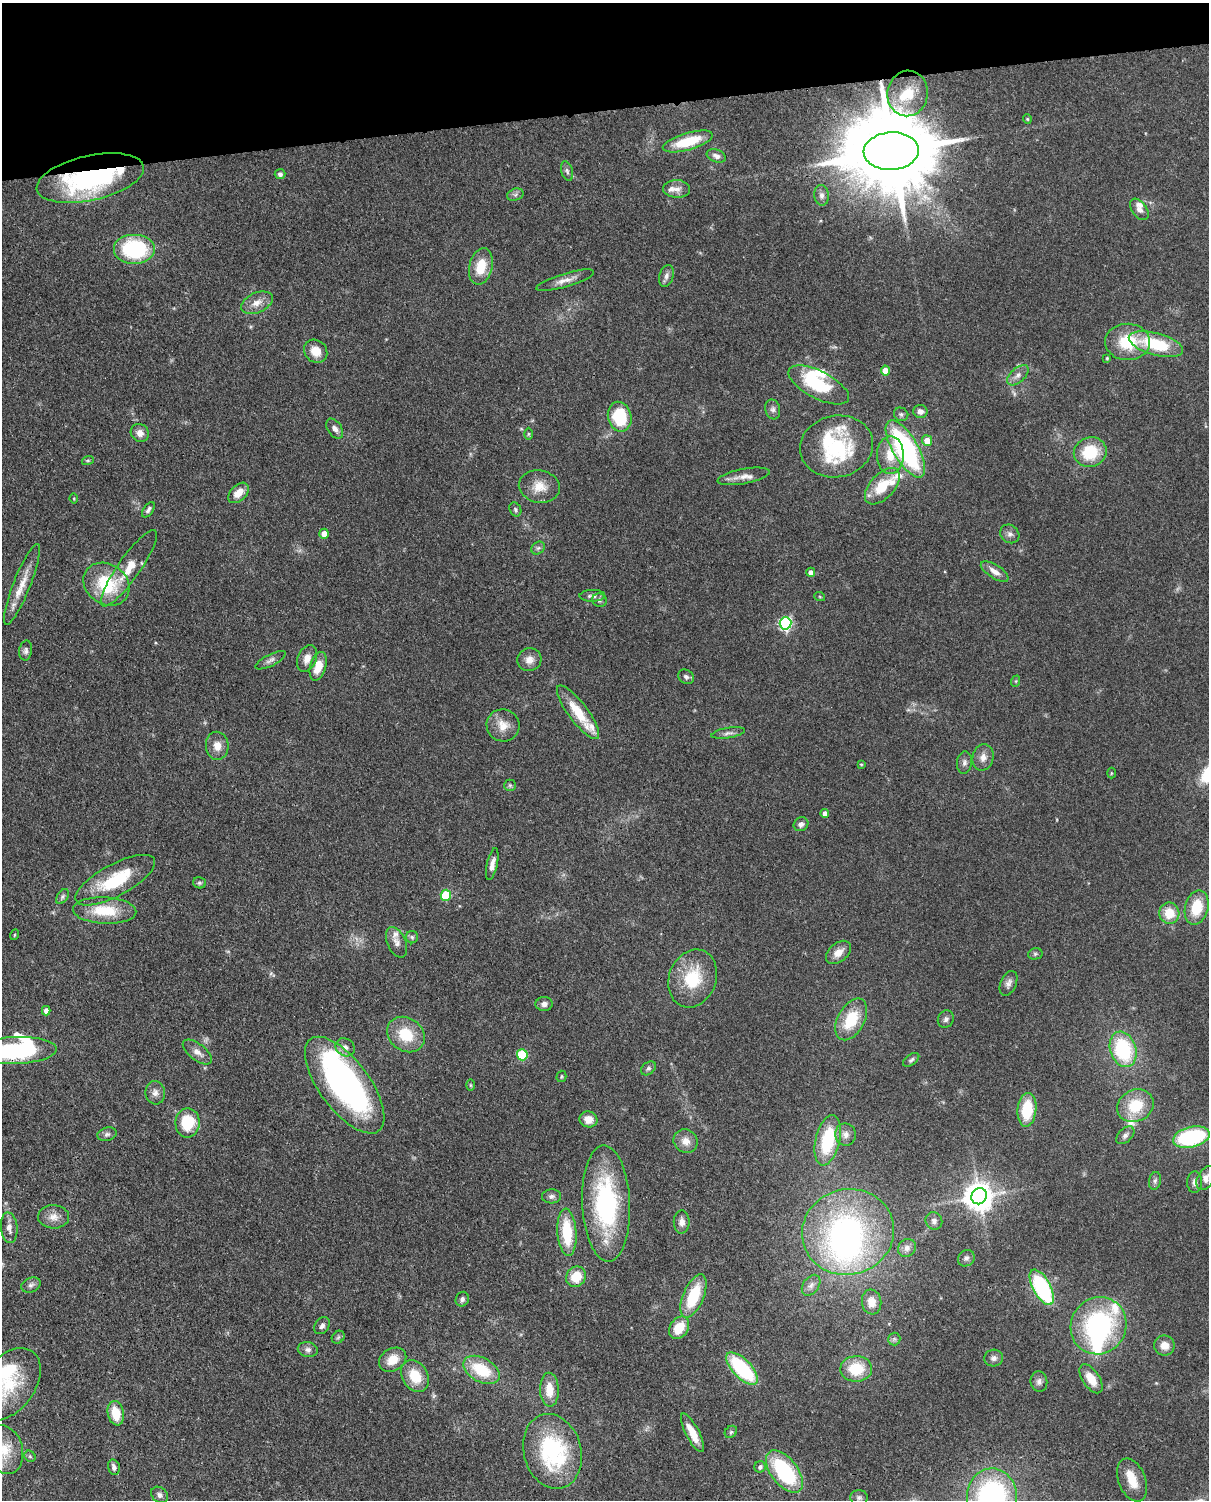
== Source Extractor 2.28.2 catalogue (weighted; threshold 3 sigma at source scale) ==
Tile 3 of 4 x 3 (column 3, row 1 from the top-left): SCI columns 2504-3710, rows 3150-4647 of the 5005 x 4918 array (HDU 1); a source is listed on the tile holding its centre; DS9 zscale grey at full resolution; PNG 1211 x 1502 px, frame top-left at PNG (2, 3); each listed source drawn as its Kron ellipse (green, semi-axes under 4 px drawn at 4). Shown black and unused: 7% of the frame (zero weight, under 3 of 4 exposures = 7% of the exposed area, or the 3 px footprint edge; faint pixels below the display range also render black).
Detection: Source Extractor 2.28.2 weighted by HDU 2 'WHT'; one run over the whole footprint, this tile lists its part. Background 0.109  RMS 0.0041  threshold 0.0184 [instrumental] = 3 sigma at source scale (4.5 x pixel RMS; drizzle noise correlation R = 1.50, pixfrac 1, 0.05/0.05 arcsec/px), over >= 5 px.
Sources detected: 190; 2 too faint to see at this stretch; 6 inside a brighter object's white glare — neither listed nor drawn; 16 inside a brighter listed object's ellipse — not listed separately; the other 166 listed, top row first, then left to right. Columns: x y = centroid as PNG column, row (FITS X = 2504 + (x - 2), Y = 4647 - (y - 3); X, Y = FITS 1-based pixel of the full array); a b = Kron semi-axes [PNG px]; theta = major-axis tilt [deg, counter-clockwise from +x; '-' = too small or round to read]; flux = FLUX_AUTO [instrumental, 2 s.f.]
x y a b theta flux
908 93 23 20 81 12
1027 119 5 4 - 0.43
688 141 26 8 16 15
891 151 27 19 4 7400
716 156 10 6 -21 1.9
567 171 10 5 -74 1.3
280 174 5 5 - 1.1
90 178 55 22 12 66
677 189 13 9 -2 2.7
515 195 8 6 18 1.2
821 195 10 7 -84 1.8
1139 209 12 7 -54 2.3
135 249 21 15 0 39
481 266 18 11 76 9.4
666 276 11 7 75 1.8
565 280 30 6 17 3.7
257 303 17 10 24 4.2
1127 342 22 18 -2 16
1156 344 28 11 -15 21
316 351 12 11 - 5.4
1107 358 4 4 - 0.42
885 371 5 4 - 6.4
1018 375 13 7 43 2.4
819 385 33 13 -27 23
773 409 10 7 -78 1.5
920 411 7 6 - 2.1
901 414 7 6 - 0.93
620 417 15 11 -76 19
335 429 11 7 -56 2.1
140 433 9 8 - 2.7
528 434 6 4 90 0.58
927 440 5 5 - 5.2
836 446 37 31 12 36
905 449 32 12 -60 73
1090 452 16 14 20 16
890 455 19 13 89 7.6
88 460 6 4 18 0.55
744 476 26 7 11 3.9
539 486 20 16 -10 6.5
882 486 22 12 47 12
238 493 12 8 45 5
74 499 5 3 - 0.38
515 509 7 5 -62 0.81
148 510 9 5 55 1.2
324 534 5 5 - 3.4
1010 534 10 8 -39 1.8
538 548 7 6 - 0.98
129 568 46 11 55 11
995 571 16 6 -33 3.2
811 572 4 4 - 2.5
22 584 43 8 68 7.7
106 584 24 20 -34 22
592 596 12 6 1 1.6
820 597 5 3 - 0.37
599 600 7 6 - 0.94
785 623 6 6 - 73
26 650 10 6 81 1.4
307 659 14 9 68 3.3
271 660 16 6 27 1.7
529 660 12 11 - 3.6
318 666 14 8 74 7.6
686 677 8 6 -33 1.2
1016 681 6 4 71 0.45
578 712 32 9 -53 12
503 725 16 16 - 5.8
728 733 17 5 9 1.7
217 746 14 11 -87 4.1
983 757 13 10 76 3.1
964 763 11 7 83 1.6
861 764 4 3 - 0.43
1111 773 5 3 - 0.43
510 785 6 5 - 0.74
825 813 4 4 - 2.1
801 824 7 6 - 1.5
492 864 16 5 77 2.7
115 880 44 16 28 22
199 883 6 6 - 0.81
446 895 5 5 - 22
63 897 8 5 55 1
1197 907 18 11 76 12
105 911 32 13 -3 15
1169 913 10 10 - 7.7
14 935 5 3 - 0.34
412 937 6 6 - 0.92
397 942 16 9 -65 2.8
838 952 14 9 40 4.2
1035 954 7 5 12 0.79
693 978 30 23 69 19
1008 983 13 8 66 2
544 1004 8 7 - 1.7
46 1011 5 4 - 2.5
851 1019 22 13 61 15
946 1019 9 7 56 1.4
406 1034 20 16 -36 13
345 1047 10 8 -38 2.2
1123 1049 18 13 -71 32
15 1050 42 13 2 47
197 1052 17 8 -38 3
522 1055 5 5 - 25
911 1060 9 5 36 0.95
648 1068 8 6 39 1
561 1076 6 5 - 0.53
345 1085 57 25 -53 120
470 1085 6 4 -89 0.54
155 1093 12 9 -81 2.4
1135 1106 19 15 28 14
1027 1110 17 9 84 15
588 1119 9 8 - 4.2
187 1123 14 12 89 16
107 1134 10 6 15 1.3
845 1134 11 10 - 2.7
1125 1135 11 6 43 1.6
1191 1137 19 10 13 41
828 1140 26 12 77 24
686 1141 12 11 - 4.1
1206 1178 13 8 60 2.7
1155 1181 9 6 80 1.2
1195 1182 10 7 87 1.8
552 1196 9 7 4 1.3
979 1196 8 7 - 550
606 1204 58 24 -87 57
54 1217 15 11 -1 3.9
934 1221 9 8 - 1.7
682 1222 11 8 88 2.5
9 1228 15 8 -84 2.9
567 1232 24 9 -86 18
848 1232 46 43 14 110
907 1248 9 8 - 1.9
966 1258 9 7 44 1.3
576 1277 10 9 - 8.6
31 1285 10 7 24 1.3
811 1285 11 8 54 2.1
1042 1287 19 8 -62 50
693 1296 23 10 67 18
462 1299 7 6 - 1.1
872 1302 12 9 -82 4.4
322 1326 9 7 54 1.5
1099 1326 29 27 58 59
679 1328 12 9 56 8.9
338 1337 7 5 45 0.82
894 1339 6 6 - 0.97
1164 1345 10 10 - 4.1
308 1349 10 7 -12 1.8
994 1358 9 8 - 1.7
393 1360 14 11 32 6.3
742 1369 20 9 -46 34
856 1369 16 13 2 13
481 1370 19 12 -29 16
415 1376 17 12 -59 10
1091 1379 16 8 -57 6.8
1039 1382 10 8 -84 1.8
8 1384 41 26 53 23
549 1390 17 9 -88 7
116 1413 12 8 -78 8.8
731 1432 7 5 45 0.79
692 1433 21 6 -63 7
4 1450 25 18 -72 11
552 1451 38 29 -74 47
30 1456 6 5 - 0.63
114 1467 8 5 -75 1.7
760 1467 6 5 - 1.3
784 1471 25 13 -52 37
1132 1480 22 13 -69 7.6
160 1495 9 7 -40 1.5
992 1497 28 25 89 76
859 1498 9 7 1 1.3
Overlapping masked pixels (flux is a lower limit): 2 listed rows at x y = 891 151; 90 178
Isophote crosses this tile's border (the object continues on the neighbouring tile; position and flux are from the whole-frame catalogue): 5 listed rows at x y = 15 1050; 1206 1178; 8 1384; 4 1450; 992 1497